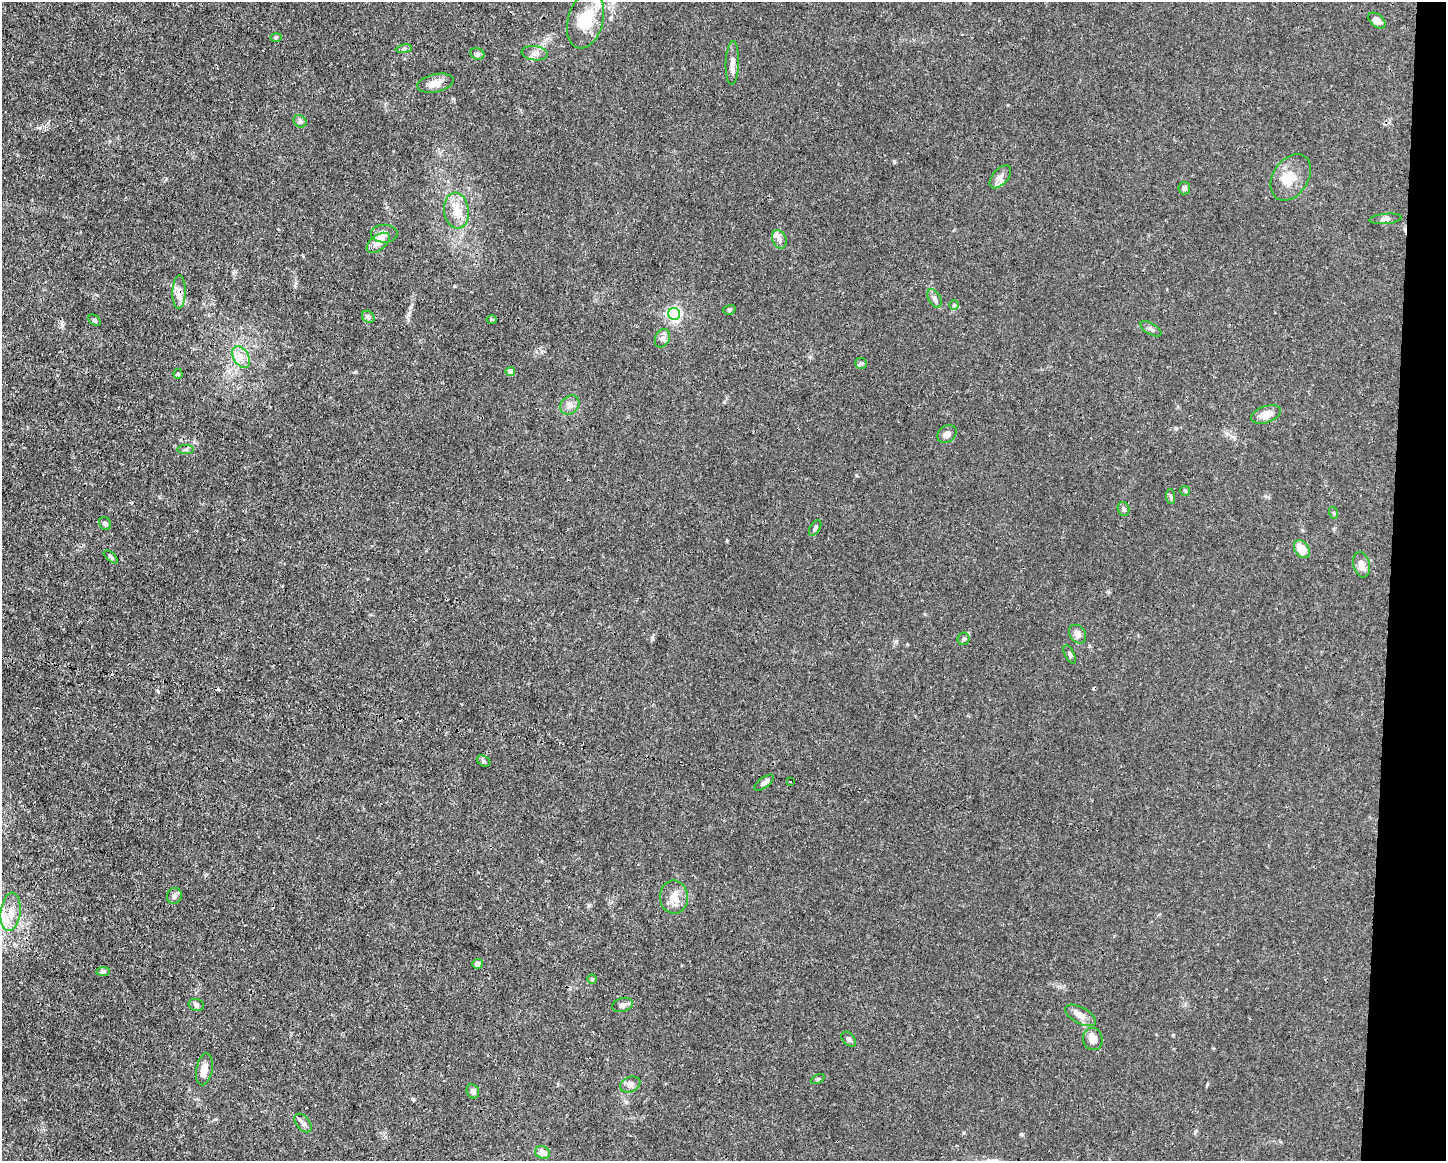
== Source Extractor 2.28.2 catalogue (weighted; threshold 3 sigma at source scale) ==
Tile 6 of 3 x 4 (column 3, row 2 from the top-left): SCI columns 3001-4444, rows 2321-3479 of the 4667 x 4639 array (HDU 1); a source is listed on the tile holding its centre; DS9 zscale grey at full resolution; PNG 1448 x 1163 px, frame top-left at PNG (2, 2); each listed source drawn as its Kron ellipse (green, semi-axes under 4 px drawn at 4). Shown black and unused: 4% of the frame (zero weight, under 3 of 4 exposures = <1% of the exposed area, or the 3 px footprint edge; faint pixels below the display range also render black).
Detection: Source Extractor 2.28.2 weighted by HDU 2 'WHT'; one run over the whole footprint, this tile lists its part. Background 0.0157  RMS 0.0024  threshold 0.0109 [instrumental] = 3 sigma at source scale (4.5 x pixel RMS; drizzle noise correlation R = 1.50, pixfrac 1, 0.05/0.05 arcsec/px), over >= 5 px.
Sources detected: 73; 2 cosmic-ray / hot-pixel residue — neither listed nor drawn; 4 inside a brighter listed object's ellipse — not listed separately; the other 67 listed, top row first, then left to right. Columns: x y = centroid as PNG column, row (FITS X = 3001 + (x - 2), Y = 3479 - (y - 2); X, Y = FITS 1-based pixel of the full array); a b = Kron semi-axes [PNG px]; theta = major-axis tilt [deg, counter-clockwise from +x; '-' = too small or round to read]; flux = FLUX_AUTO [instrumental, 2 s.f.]
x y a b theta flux
586 20 29 17 74 8.4
1377 21 10 6 -38 1.8
276 37 6 4 2 0.29
404 49 8 4 8 0.46
535 53 13 7 -7 1.2
477 54 7 5 -22 0.57
732 63 22 6 88 1.6
435 83 18 9 12 2.4
300 121 7 5 -44 0.52
1000 177 14 7 48 1.3
1291 177 25 17 57 4.8
1184 188 6 5 - 0.84
456 211 18 12 -83 3.7
1385 219 16 5 5 0.84
384 234 13 9 0 1.9
779 239 10 7 -66 1
378 243 13 7 38 1.8
179 292 17 6 88 1.7
935 299 10 6 -63 0.84
954 305 5 5 - 0.33
729 310 6 4 17 0.35
674 314 6 6 - 50
368 317 7 5 -44 0.53
492 319 5 3 - 0.26
94 320 7 5 -39 0.48
1151 329 12 5 -31 0.74
662 338 9 7 65 0.89
241 357 12 7 -61 1.9
861 363 6 5 - 0.39
510 372 5 4 - 1.9
178 374 5 4 - 0.39
570 405 10 8 47 1.3
1266 414 15 8 20 3
947 434 10 8 38 1.4
186 449 8 4 0 0.49
1185 491 5 4 - 0.29
1171 497 7 4 -84 0.43
1124 509 7 6 - 0.63
1334 513 6 4 -72 0.3
105 523 7 5 -58 0.75
815 528 9 5 58 0.53
1302 549 10 7 -56 3.6
111 557 8 3 -42 0.41
1361 565 13 8 -76 1.9
1078 634 10 7 -55 1.3
964 639 6 6 - 0.56
1070 654 10 5 -63 0.52
484 761 7 5 -28 0.46
790 782 3 2 - 0.33
764 783 11 5 36 0.8
174 896 8 7 - 0.79
674 897 17 14 -88 3
11 912 19 10 83 3
477 964 5 5 - 0.8
103 972 7 4 1 0.44
592 979 5 5 - 0.3
196 1005 8 6 -20 0.55
622 1005 10 7 17 1.2
1081 1015 17 8 -28 2.1
849 1039 9 5 -45 0.63
1093 1039 11 9 -76 1.8
204 1069 16 8 79 2
818 1079 7 4 27 0.36
630 1084 10 7 20 0.96
473 1091 7 6 - 0.9
303 1123 11 6 -49 0.89
542 1152 7 6 - 1.8
Overlapping masked pixels (flux is a lower limit): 1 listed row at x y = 179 292
Unlisted compact peaks at least as high as the median listed source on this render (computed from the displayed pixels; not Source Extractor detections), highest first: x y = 194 442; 589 905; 1176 428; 413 1100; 810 357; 894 161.